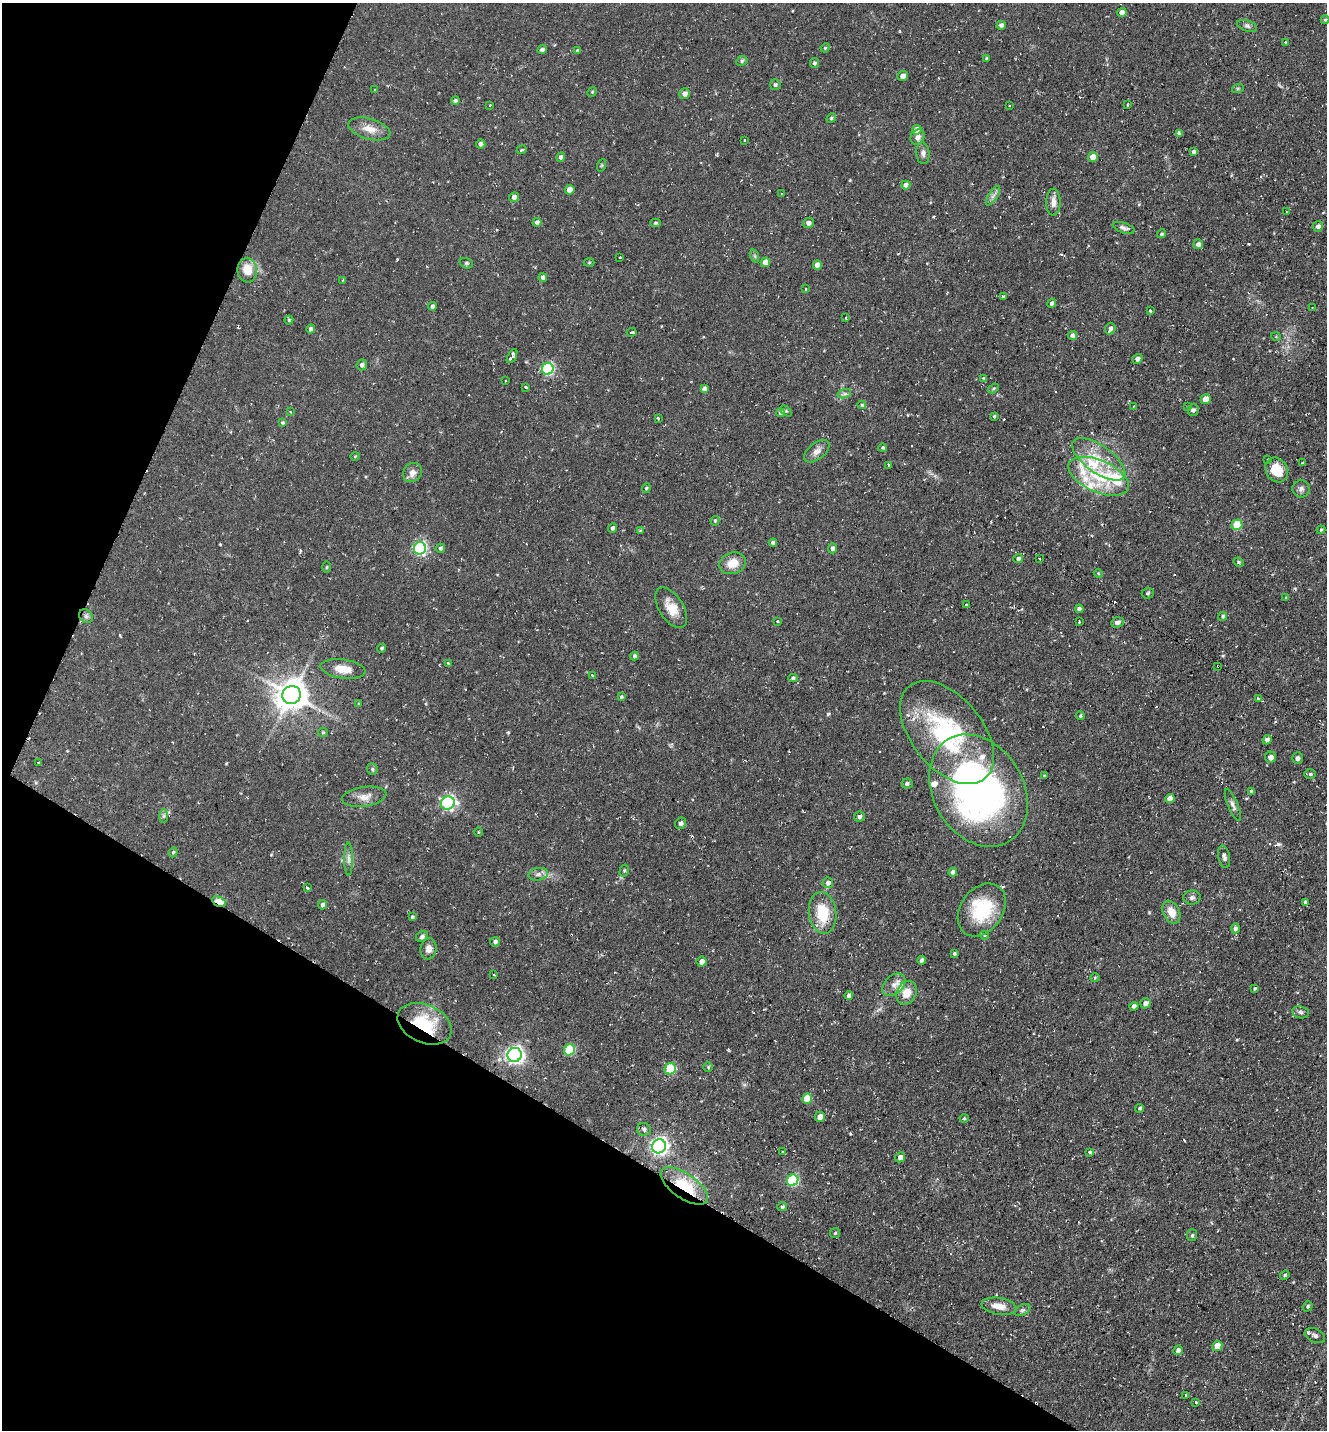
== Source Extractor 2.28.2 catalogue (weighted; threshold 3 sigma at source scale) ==
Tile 9 of 4 x 4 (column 1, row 3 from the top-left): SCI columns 278-1602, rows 1429-2856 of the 5727 x 5714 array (HDU 1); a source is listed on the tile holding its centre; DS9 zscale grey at full resolution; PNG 1329 x 1432 px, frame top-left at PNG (2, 3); each listed source drawn as its Kron ellipse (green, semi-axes under 4 px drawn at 4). Shown black and unused: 26% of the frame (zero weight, under 2 of 3 exposures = <1% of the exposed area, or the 3 px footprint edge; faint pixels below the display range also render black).
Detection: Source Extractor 2.28.2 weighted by HDU 2 'WHT'; one run over the whole footprint, this tile lists its part. Background 0.0823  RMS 0.0071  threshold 0.0319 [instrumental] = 3 sigma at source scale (4.5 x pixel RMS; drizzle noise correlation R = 1.50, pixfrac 1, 0.05/0.05 arcsec/px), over >= 5 px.
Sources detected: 253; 21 cosmic-ray / hot-pixel residue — neither listed nor drawn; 11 inside a brighter listed object's ellipse — not listed separately; the other 221 listed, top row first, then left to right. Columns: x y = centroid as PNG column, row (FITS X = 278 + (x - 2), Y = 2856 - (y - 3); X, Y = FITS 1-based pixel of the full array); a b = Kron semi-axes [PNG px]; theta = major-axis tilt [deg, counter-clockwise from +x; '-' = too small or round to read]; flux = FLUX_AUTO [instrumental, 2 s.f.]
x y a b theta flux
1122 13 4 4 - 5.7
1325 20 4 4 - 0.78
1001 25 4 4 - 2
1247 26 10 5 -18 1.9
1286 42 3 3 - 0.95
825 48 5 3 - 0.64
542 50 5 4 - 2.1
578 50 3 3 - 1.1
987 58 4 3 - 0.81
742 61 6 5 - 1.2
814 63 5 4 - 1.4
903 76 5 4 - 3.3
775 85 5 5 - 1.4
1238 88 6 4 19 0.94
375 90 3 3 - 1.4
592 92 5 4 - 0.71
685 94 5 5 - 3.3
455 101 4 4 - 1.6
490 105 3 2 - 0.6
1127 105 3 2 - 0.66
1009 106 3 2 - 0.53
831 118 5 4 - 0.98
369 129 22 10 -16 8.3
917 130 5 4 - 5.5
1179 133 4 3 - 5.4
917 137 8 6 61 3.3
744 140 2 2 - 0.7
481 144 5 4 - 2.5
522 150 5 3 - 0.7
1194 152 4 4 - 2.5
923 153 11 6 -85 2.7
561 157 5 4 - 2.2
1093 157 5 4 - 7.5
602 165 6 4 71 0.85
906 185 4 4 - 3.9
570 190 5 4 - 6.9
782 194 3 2 - 0.69
993 196 11 4 57 2.5
514 197 5 4 - 2.9
1053 202 13 7 -89 4.6
1286 212 3 2 - 0.58
537 222 4 4 - 2.3
655 223 5 4 - 1.2
808 223 5 5 - 2.5
1318 226 5 5 - 2.3
1124 228 11 5 -18 2.2
1161 234 4 4 - 0.98
1198 244 5 5 - 2.6
755 256 7 4 -71 1.1
620 258 3 3 - 1.5
765 262 5 4 - 7
466 263 7 5 -16 1.2
589 263 5 3 - 0.62
817 265 5 4 - 6
247 270 12 9 -82 11
543 277 4 4 - 2.1
343 281 4 3 - 1
806 289 3 3 - 0.61
1004 296 4 3 - 8
1052 303 5 4 - 1.9
432 306 4 4 - 2.1
1312 307 3 2 - 0.4
1150 311 3 3 - 0.94
846 318 3 2 - 0.66
289 320 4 4 - 0.88
1110 328 6 5 - 2.4
311 329 4 4 - 2
632 332 5 3 - 2.3
1073 335 5 4 - 3
1276 337 5 3 - 0.59
512 356 8 4 61 3
1137 359 5 4 - 2.7
362 365 5 5 - 2
548 369 6 5 - 84
984 378 3 3 - 2.5
505 381 3 2 - 0.65
526 387 3 3 - 1.7
993 388 6 4 33 1.1
704 389 4 4 - 2.3
844 394 7 4 18 1.6
1206 399 5 4 - 8.4
862 405 4 3 - 1
1134 406 3 2 - 0.63
1187 407 3 3 - 0.77
1193 410 6 5 - 1.6
786 411 6 4 -45 1.1
290 412 3 3 - 0.89
780 413 4 4 - 1.8
994 416 3 2 - 0.73
658 418 3 3 - 1.9
282 423 4 4 - 1.1
883 448 4 4 - 0.99
817 451 15 8 38 4.4
355 456 5 3 - 0.61
1099 459 31 13 -35 21
1268 459 3 3 - 1.4
1302 463 3 2 - 0.61
889 465 3 3 - 0.96
1277 470 13 10 -58 14
412 473 10 9 - 4.1
1099 476 32 16 -24 34
646 488 5 4 - 0.93
1301 489 8 8 - 2.6
715 521 5 4 - 0.91
1237 525 5 5 - 24
612 528 5 4 - 1.6
1321 530 4 4 - 0.85
640 531 4 2 - 0.56
773 543 4 4 - 2.3
420 548 6 6 - 110
440 548 5 4 - 1.4
833 548 5 4 - 2.4
1018 559 5 4 - 1.8
1040 559 3 3 - 3.9
1239 562 5 4 - 1
732 563 14 10 17 9.6
327 567 5 3 - 0.71
1098 573 4 3 - 0.67
1148 593 6 5 - 1.2
1286 598 4 3 - 0.76
966 604 3 3 - 2.8
671 608 23 12 -57 10
1079 609 4 4 - 2.2
86 616 7 6 - 2
1223 616 4 4 - 1.2
777 621 3 2 - 1
1079 622 3 2 - 0.54
1117 622 6 5 - 2.6
382 648 4 4 - 1.1
635 656 4 4 - 1.4
449 664 4 3 - 1.8
1218 666 3 2 - 0.72
343 669 22 9 -8 11
592 675 3 3 - 1.4
793 678 5 4 - 1.1
291 695 9 9 - 1200
621 697 4 4 - 0.98
1258 699 4 3 - 4.7
358 703 4 3 - 0.8
1080 716 4 4 - 0.98
323 732 5 4 - 0.82
947 732 60 35 -51 91
1267 740 5 4 - 3.1
1270 757 5 5 - 2.9
1298 758 5 5 - 1.9
38 762 3 3 - 1.5
372 769 6 5 - 1.2
1310 774 6 5 - 1.3
1044 776 4 3 - 0.65
907 784 5 5 - 1.5
978 791 59 45 -59 300
1251 791 4 3 - 1
364 797 22 9 8 6.7
1170 798 5 4 - 5.7
448 803 7 6 - 140
1233 805 17 5 -68 2.7
164 816 7 4 89 1.2
859 817 5 5 - 1.9
681 823 6 5 - 2.1
478 832 4 3 - 0.53
173 852 5 4 - 0.86
1224 857 11 5 -79 2.2
349 859 17 4 -90 2.8
624 871 6 4 75 1.2
953 872 4 4 - 2.2
538 874 10 6 11 2.7
828 883 5 5 - 2.8
307 888 4 3 - 4.5
1192 898 8 7 - 1.9
219 902 7 4 -29 25
1305 902 4 3 - 2.5
322 905 5 4 - 2.1
982 910 29 21 54 38
1171 912 12 8 -65 7.8
823 913 21 13 -83 23
412 917 4 4 - 0.87
1235 928 5 4 - 1.7
984 935 4 3 - 1.3
422 937 6 5 - 1.5
495 942 5 4 - 2
429 949 10 8 83 4.6
954 953 3 3 - 0.99
922 960 4 4 - 2.3
701 962 5 5 - 4
494 975 3 2 - 0.76
1095 978 4 4 - 0.7
894 985 13 9 42 4.2
1255 988 4 3 - 1
907 993 12 9 63 8.5
849 996 4 4 - 2.6
1145 1003 5 5 - 3.9
1134 1006 4 4 - 2.7
1300 1012 8 6 -10 1.9
425 1024 28 19 -24 36
569 1050 6 5 - 40
515 1055 7 7 - 250
708 1067 5 5 - 0.94
670 1069 6 5 - 36
807 1099 5 5 - 13
1140 1108 4 4 - 1.1
820 1117 5 5 - 4.3
964 1118 4 4 - 0.78
644 1129 7 6 - 2
659 1146 7 6 - 270
783 1152 3 2 - 1
1090 1152 4 4 - 0.91
900 1157 5 4 - 3.5
793 1180 6 5 - 60
684 1186 27 12 -34 30
782 1206 5 3 - 0.92
835 1233 5 5 - 0.99
1192 1235 6 5 - 1.2
1285 1275 5 4 - 0.84
999 1306 18 8 -9 8.6
1308 1306 5 4 - 1.2
1022 1310 8 5 26 1.8
1315 1336 11 6 -23 2.7
1217 1346 5 5 - 9.1
1178 1350 5 4 - 2.3
1185 1395 3 2 - 1
1196 1402 3 3 - 1.6
Overlapping masked pixels (flux is a lower limit): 4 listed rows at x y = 1218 666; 219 902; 425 1024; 684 1186
Unlisted compact peaks at least as high as the median listed source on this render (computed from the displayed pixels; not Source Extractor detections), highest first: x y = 828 714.